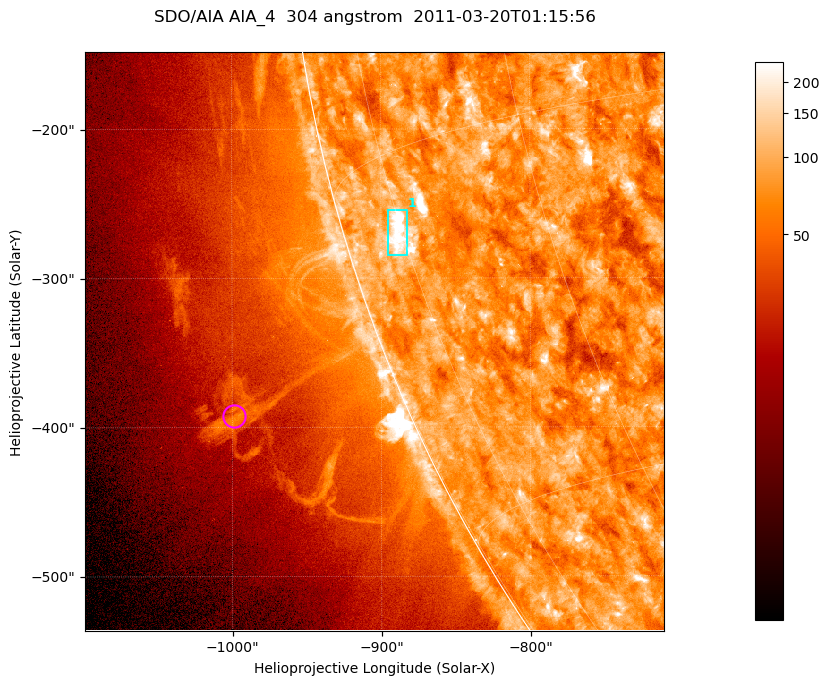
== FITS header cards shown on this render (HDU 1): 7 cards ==
TELESCOP= 'SDO/AIA '           / For AIA: SDO/AIA
INSTRUME= 'AIA_4   '           / For AIA: AIA_ATA1, AIA_ATA2, AIA_ATA3 or AIA_AT
WAVELNTH=                  304 / [angstrom] Wavelength
WAVEUNIT= 'angstrom'           / Wavelength unit: angstrom
DATE-OBS= '2011-03-20T01:15:56.134' / [ISO] Date when observation started; ISO 8
CTYPE1  = 'HPLN-TAN'           / CTYPE1; Typically HPLN
CTYPE2  = 'HPLT-TAN'           / CTYPE2; Typically HPLT

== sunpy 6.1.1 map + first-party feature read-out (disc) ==
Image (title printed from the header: SDO/AIA AIA_4  304 angstrom  2011-03-20T01:15:56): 647 x 647 px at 0.6 arcsec/px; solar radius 964 arcsec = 1606 px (partial field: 2.4% of the solar disc is inside the frame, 47% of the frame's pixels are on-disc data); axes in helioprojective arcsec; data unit not stated in the header (colour bar unlabelled)
Orientation: roll -0.132 deg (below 1 deg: not rotated)
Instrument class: DISC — disc imager (sunpy class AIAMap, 304 A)
Bright regions (active regions / flare kernels): reference = the on-disc median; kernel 5 px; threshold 5 sigma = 117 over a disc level ~75.5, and >= 1.15x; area >= 418 px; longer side >= 8 px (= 4.8 arcsec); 1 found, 1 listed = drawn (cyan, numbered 1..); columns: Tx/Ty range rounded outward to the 2 arcsec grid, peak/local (2 s.f.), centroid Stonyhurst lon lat
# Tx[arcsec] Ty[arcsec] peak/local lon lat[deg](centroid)
1 -896..-882 -286..-254 5.9 -76 -18
Off-limb structures (1.02-1.3 R_sun): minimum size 209 px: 4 found; the strongest spans PA ~110..115 deg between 1.07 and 1.14 R_sun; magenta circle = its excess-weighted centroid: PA ~110 deg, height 1.11 R_sun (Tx ~-998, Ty ~-392 arcsec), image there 2.4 x the reference